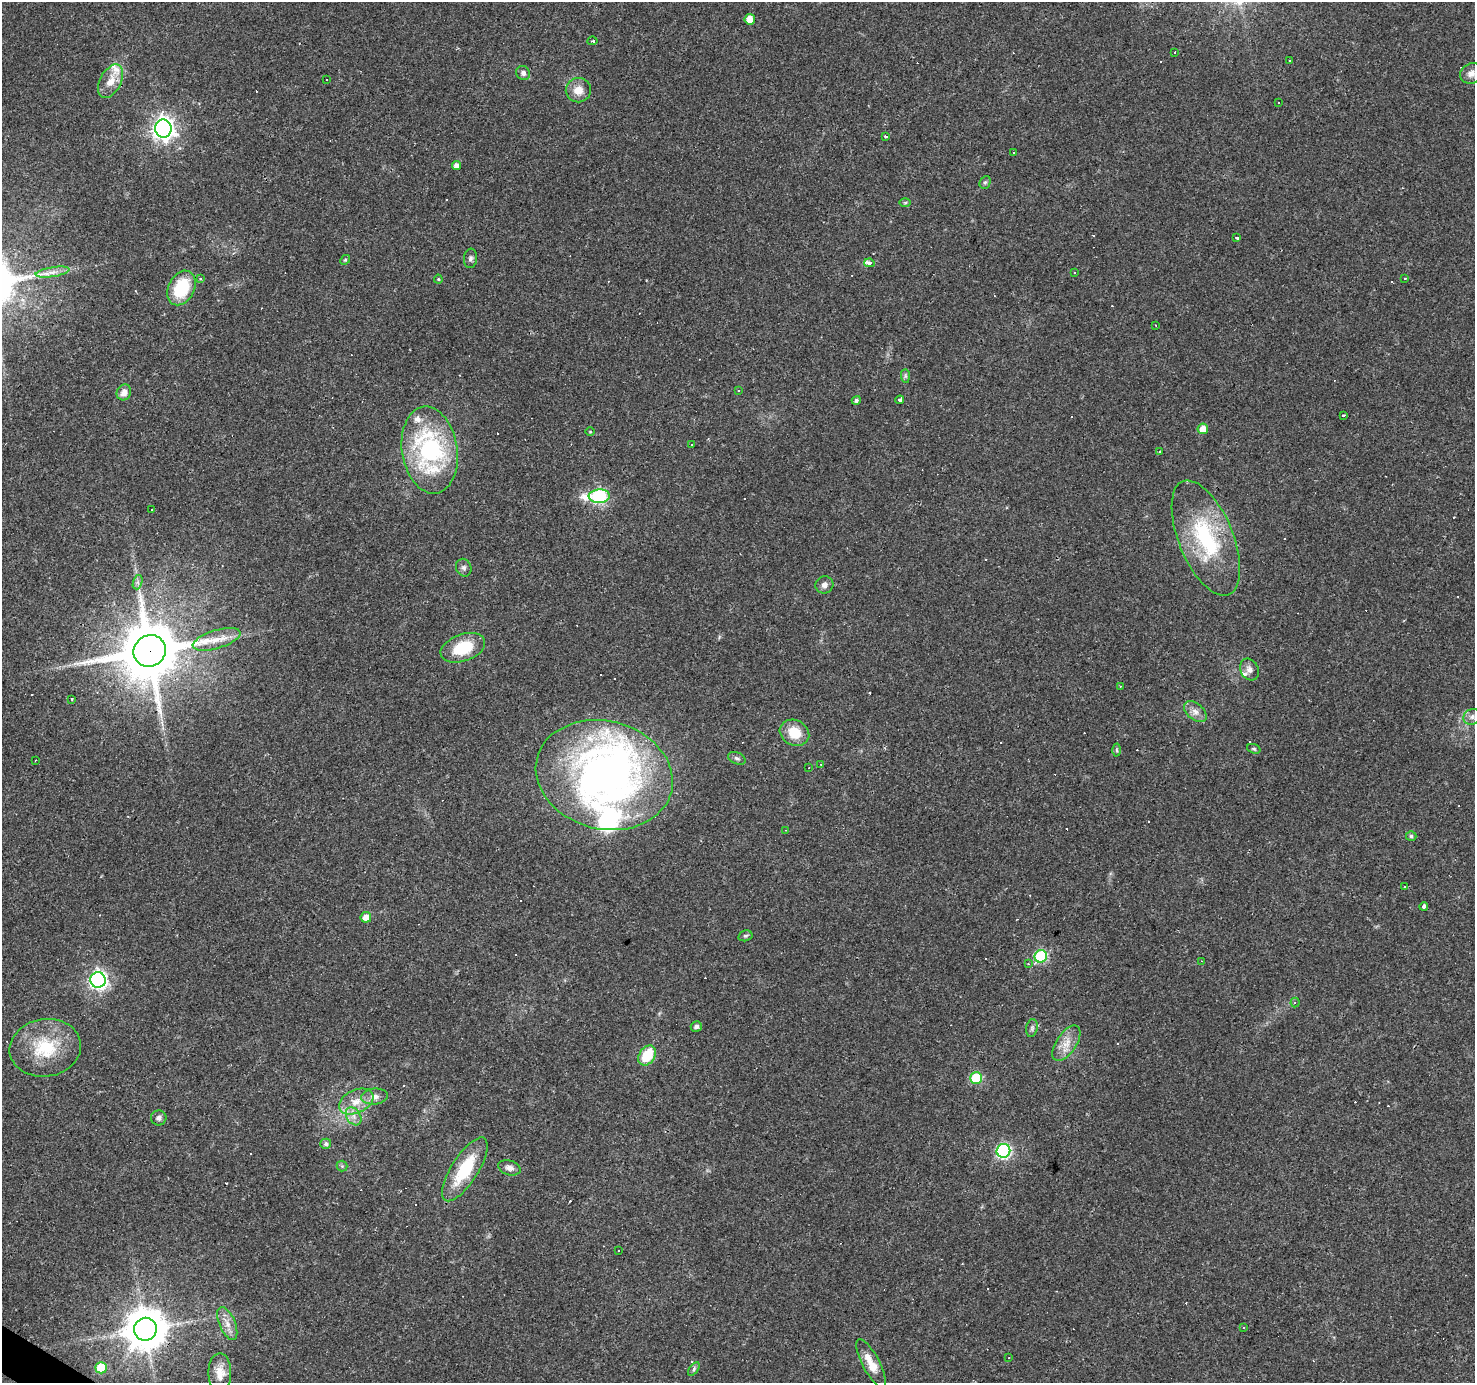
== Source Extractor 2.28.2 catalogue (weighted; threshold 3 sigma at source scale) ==
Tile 7 of 4 x 4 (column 3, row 2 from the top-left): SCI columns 2947-4419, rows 2946-4326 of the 5893 x 5957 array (HDU 1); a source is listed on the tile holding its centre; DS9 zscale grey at full resolution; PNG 1477 x 1385 px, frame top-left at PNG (2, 2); each listed source drawn as its Kron ellipse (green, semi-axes under 4 px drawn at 4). Shown black and unused: <1% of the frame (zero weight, under 3 of 4 exposures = <1% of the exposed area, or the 3 px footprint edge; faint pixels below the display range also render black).
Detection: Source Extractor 2.28.2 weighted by HDU 2 'WHT'; one run over the whole footprint, this tile lists its part. Background 0.0361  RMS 0.0038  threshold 0.017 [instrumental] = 3 sigma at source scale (4.5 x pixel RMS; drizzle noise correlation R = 1.50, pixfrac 1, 0.0396/0.0396 arcsec/px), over >= 5 px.
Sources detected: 173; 2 inside a brighter object's white glare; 71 cosmic-ray / hot-pixel residue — neither listed nor drawn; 5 inside a brighter listed object's ellipse — not listed separately; the other 95 listed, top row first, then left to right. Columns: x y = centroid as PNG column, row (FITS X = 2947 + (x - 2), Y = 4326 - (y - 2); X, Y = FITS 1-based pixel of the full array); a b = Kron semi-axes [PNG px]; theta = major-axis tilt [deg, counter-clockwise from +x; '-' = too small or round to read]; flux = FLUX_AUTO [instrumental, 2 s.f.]
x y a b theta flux
750 19 5 5 - 4.7
592 41 5 3 - 0.74
1175 52 3 2 - 0.51
1289 61 3 3 - 0.79
523 73 7 6 - 1.4
1471 73 11 10 - 2.3
327 79 3 2 - 0.44
111 81 18 10 62 5.3
578 90 12 12 - 4.6
1278 102 3 3 - 0.89
163 129 9 8 - 240
886 136 3 3 - 6
1014 153 3 3 - 0.76
456 166 5 4 - 2.1
985 182 7 5 66 0.67
905 203 6 4 1 0.48
1236 238 4 3 - 0.8
470 258 10 6 84 1.2
345 260 5 4 - 0.48
869 263 5 3 - 3.1
53 272 17 5 9 2.6
1074 272 3 3 - 0.84
200 278 4 3 - 0.49
1405 278 3 3 - 0.55
438 279 4 4 - 0.43
181 288 18 13 63 18
1156 325 3 2 - 0.24
905 376 7 4 -90 0.72
738 391 3 3 - 1.1
124 392 8 7 - 2.8
856 400 5 4 - 1.1
900 400 4 3 - 1.2
1343 415 3 3 - 0.78
1203 429 5 5 - 4.5
590 432 5 3 - 0.32
692 445 3 2 - 0.42
430 450 44 27 -81 56
1160 451 3 3 - 1
599 496 10 6 3 58
152 510 3 2 - 0.25
1206 538 61 27 -68 38
464 568 9 7 -67 1.2
138 582 7 4 72 1
824 585 9 8 - 1.7
217 639 25 9 17 5.9
463 648 23 13 19 15
150 651 16 15 - 2900
1249 670 11 9 -61 2.3
1120 686 2 2 - 0.27
72 699 3 3 - 0.76
1195 712 13 8 -40 2.8
1472 717 9 7 26 1.6
794 733 15 12 -27 8.5
1254 749 7 4 -19 0.6
1117 750 6 4 -88 0.59
737 758 9 6 -23 0.99
35 760 3 2 - 0.32
821 764 4 3 - 0.45
809 768 3 2 - 0.23
604 775 69 54 -14 160
786 830 3 2 - 0.22
1411 836 5 4 - 0.79
1404 887 4 2 - 0.34
1424 906 4 3 - 3.3
366 917 5 5 - 3.7
745 936 7 5 15 0.78
1041 956 6 6 - 36
1202 961 3 3 - 0.31
1028 964 4 3 - 0.39
98 980 7 7 - 140
1295 1003 5 4 - 0.63
696 1026 6 5 - 1.4
1032 1028 9 5 81 0.97
1066 1043 20 10 57 5
45 1048 36 28 9 21
647 1055 11 7 57 12
976 1078 6 6 - 24
374 1097 13 8 6 2.7
356 1101 18 11 24 6
354 1116 10 7 -57 2.3
159 1118 8 7 - 1.4
326 1144 5 5 - 0.99
1003 1151 7 6 - 63
342 1166 5 5 - 0.57
509 1168 11 7 -17 2
465 1169 37 13 58 19
618 1250 3 2 - 0.56
227 1323 17 8 -66 3.5
1243 1328 3 3 - 0.42
145 1329 11 11 - 1100
1009 1358 3 2 - 0.5
871 1363 27 8 -62 6.3
101 1368 5 5 - 15
694 1369 8 4 55 0.75
220 1373 20 11 89 4.6
Overlapping masked pixels (flux is a lower limit): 2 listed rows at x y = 150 651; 145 1329